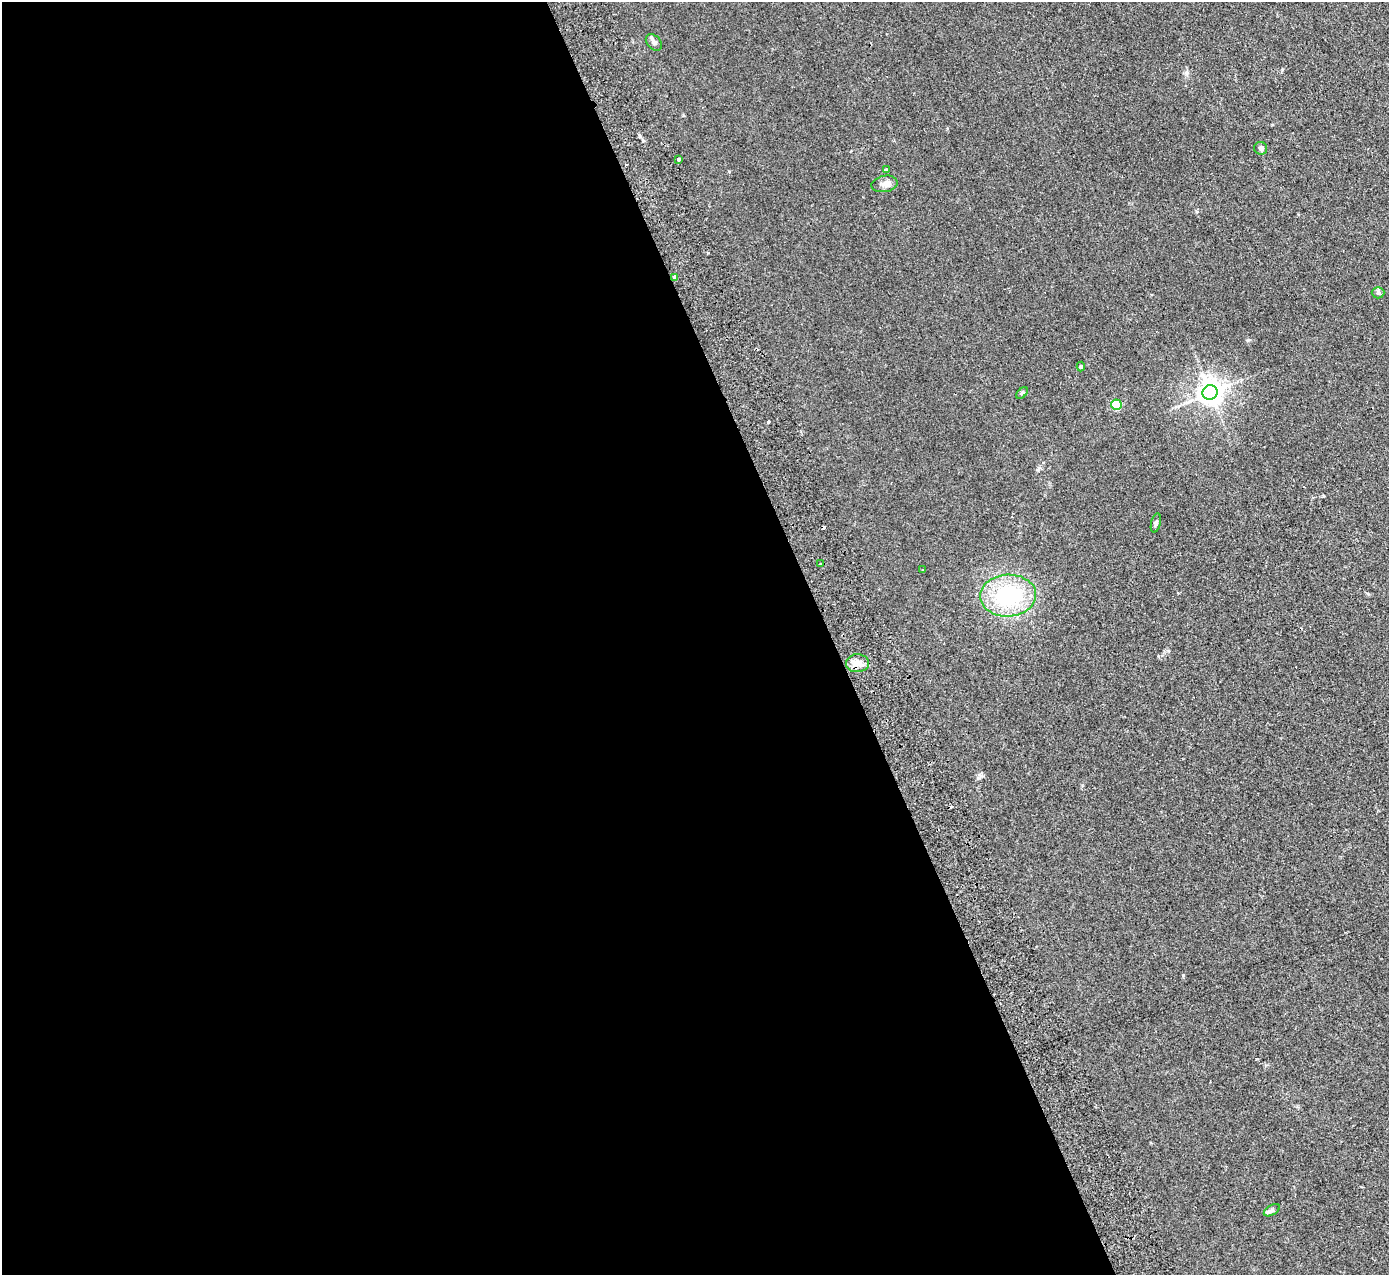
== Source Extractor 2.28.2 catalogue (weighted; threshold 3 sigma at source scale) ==
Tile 9 of 4 x 4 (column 1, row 3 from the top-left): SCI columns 55-1441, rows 1455-2727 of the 5655 x 5585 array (HDU 1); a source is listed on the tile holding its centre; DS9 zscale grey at full resolution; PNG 1391 x 1277 px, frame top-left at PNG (2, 2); each listed source drawn as its Kron ellipse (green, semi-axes under 4 px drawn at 4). Shown black and unused: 60% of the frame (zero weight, under 2 of 3 exposures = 3% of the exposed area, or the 3 px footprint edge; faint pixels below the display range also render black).
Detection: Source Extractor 2.28.2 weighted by HDU 2 'WHT'; one run over the whole footprint, this tile lists its part. Background 0.0619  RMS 0.0074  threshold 0.0333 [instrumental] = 3 sigma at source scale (4.5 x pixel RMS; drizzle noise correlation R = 1.50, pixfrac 1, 0.05/0.05 arcsec/px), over >= 5 px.
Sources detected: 19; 2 cosmic-ray / hot-pixel residue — neither listed nor drawn; the other 17 listed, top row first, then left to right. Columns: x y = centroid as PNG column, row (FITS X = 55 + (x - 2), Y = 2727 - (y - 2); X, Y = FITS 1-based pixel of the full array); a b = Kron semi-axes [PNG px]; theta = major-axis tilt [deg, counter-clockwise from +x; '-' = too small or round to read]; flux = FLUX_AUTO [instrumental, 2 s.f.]
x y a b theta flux
654 42 9 6 -47 2.6
1261 148 6 6 - 1.6
679 159 3 3 - 6.2
886 170 4 3 - 2
885 184 13 8 11 3.6
675 277 4 3 - 2.7
1378 293 6 5 - 1.4
1081 367 5 4 - 0.81
1210 392 7 7 - 670
1022 393 7 4 44 1.1
1116 405 5 5 - 36
1156 523 10 4 76 1.6
820 564 3 3 - 1.8
922 570 3 2 - 0.76
1008 596 28 21 3 62
857 663 11 9 1 5.2
1272 1210 9 5 30 1.7
Overlapping masked pixels (flux is a lower limit): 1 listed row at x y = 675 277
Unlisted compact peaks at least as high as the median listed source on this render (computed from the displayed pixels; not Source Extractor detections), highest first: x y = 1248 340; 768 422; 1183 975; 1323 496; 640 136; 1282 70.